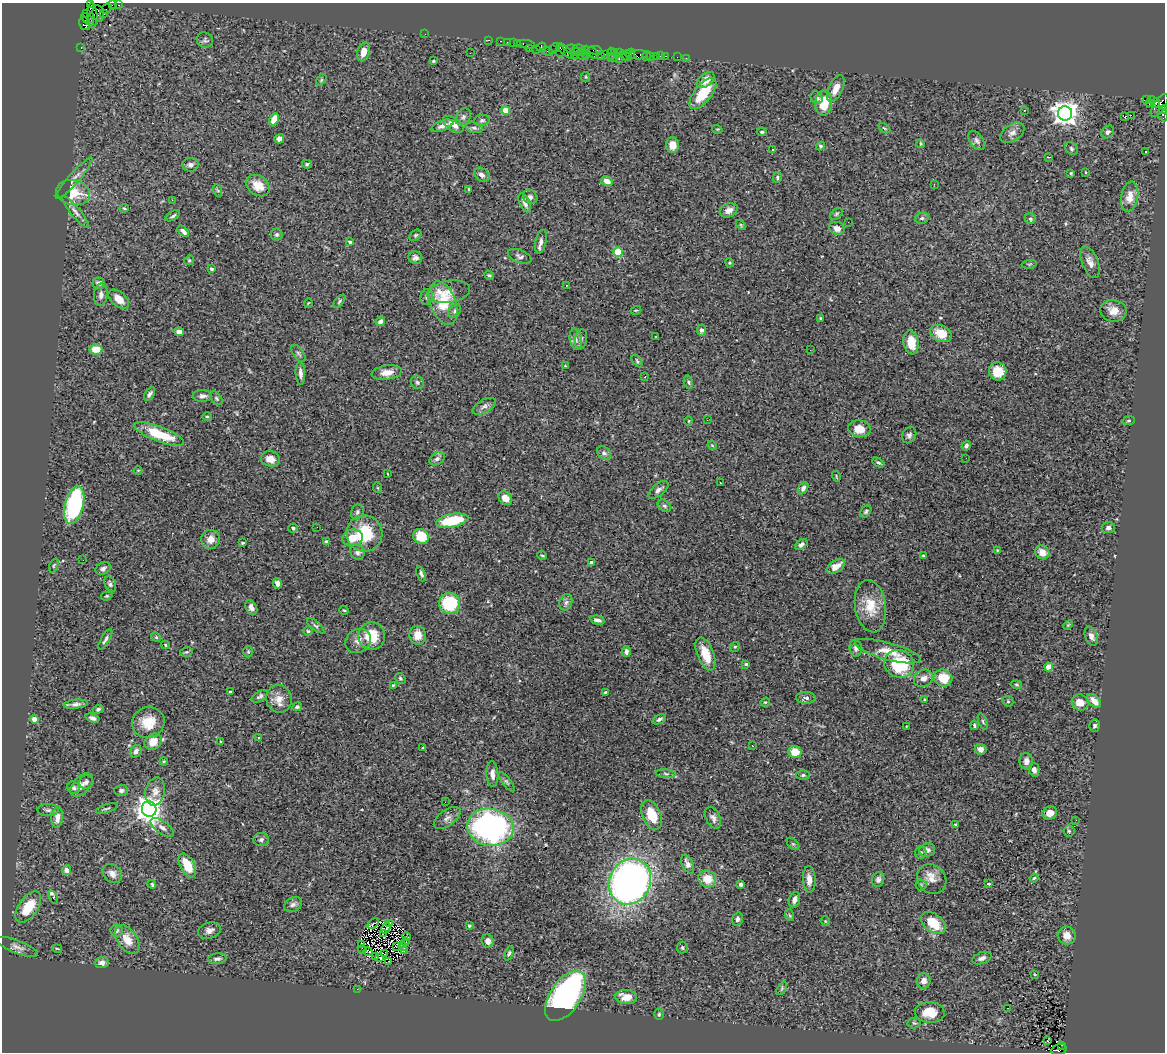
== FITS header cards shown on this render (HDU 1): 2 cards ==
NAXIS1  =                 1163
NAXIS2  =                 1050

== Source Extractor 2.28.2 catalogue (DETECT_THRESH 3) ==
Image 1163 x 1050 px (HDU 1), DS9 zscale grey, 1 PNG px = 1 image px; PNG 1167 x 1054 px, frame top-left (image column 1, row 1050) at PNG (2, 3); each listed source drawn as its Kron ellipse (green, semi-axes under 4 px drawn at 4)
Background 2.81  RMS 0.068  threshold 0.204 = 3 sigma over >= 5 px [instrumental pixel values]
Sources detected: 382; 4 with non-positive FLUX_AUTO (blend fragments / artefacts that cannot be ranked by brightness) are neither listed nor drawn; the other 378 listed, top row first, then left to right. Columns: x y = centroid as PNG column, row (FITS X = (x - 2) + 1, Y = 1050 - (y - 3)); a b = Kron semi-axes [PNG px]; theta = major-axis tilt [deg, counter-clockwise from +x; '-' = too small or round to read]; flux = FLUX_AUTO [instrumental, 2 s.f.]
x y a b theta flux
90 4 3 2 - 76
113 5 4 2 - 170
119 5 3 2 - 95
107 8 5 2 - 170
98 13 8 5 -80 1000
104 13 3 3 - 290
87 14 3 2 - 120
92 16 12 5 -89 1500
88 19 7 3 -46 610
84 23 7 5 -74 450
425 34 2 2 - 22
205 40 8 7 - 14
489 40 3 2 - 120
501 41 3 2 - 190
507 42 2 2 - 68
513 43 2 2 - 150
517 43 3 2 - 170
526 44 9 3 -9 450
81 47 3 2 - 110
541 47 5 4 - 750
556 47 5 3 - 100
529 49 3 2 - 150
572 49 6 4 -7 1000
579 49 7 3 -9 570
536 50 3 3 - 360
552 50 3 3 - 120
595 50 7 3 -11 490
547 51 6 2 -35 310
560 51 6 4 89 880
565 51 10 4 -43 850
363 52 9 6 74 45
577 52 3 3 - 190
582 52 3 3 - 520
586 52 7 3 85 440
614 52 3 2 - 160
619 52 4 3 - 280
470 53 2 2 - 4.9
593 53 6 3 -61 530
628 53 3 3 - 220
605 54 2 2 - 170
611 54 6 2 -87 220
631 54 5 3 - 300
574 55 2 2 - 110
582 55 5 3 - 910
601 55 2 2 - 91
638 55 9 4 3 630
625 56 6 2 -32 610
646 56 5 2 - 80
656 56 3 2 - 140
660 56 2 2 - 41
666 56 3 2 - 170
650 57 2 2 - 44
677 57 2 2 - 30
613 58 5 2 - 140
686 58 2 2 - 28
619 59 3 2 - 410
433 61 3 2 - 5.1
586 77 5 4 - 5.4
321 80 7 3 54 5.6
706 80 10 6 36 48
836 89 14 7 65 50
703 93 19 8 52 140
817 98 7 5 -52 13
1147 99 3 2 - 1500
1151 100 4 3 - 81
824 103 12 8 86 130
1156 103 5 3 - 1100
1149 104 2 2 - 45
1160 106 13 5 56 1700
1163 109 4 3 - 760
506 110 4 4 - 84
1024 110 3 2 - 2.9
1065 113 7 7 - 3900
1131 115 2 2 - 2000
1163 115 7 4 -66 400
463 117 9 7 51 14
1124 117 3 2 - 25
274 119 6 4 64 86
482 120 8 5 7 10
453 124 11 6 -36 37
442 126 11 5 22 23
474 128 9 5 -13 13
884 128 7 3 -35 5.3
717 129 5 3 - 4.1
762 132 5 3 - 7.2
1108 132 7 5 44 13
1012 133 13 8 35 26
279 139 5 4 - 16
977 140 11 6 -54 16
920 144 4 4 - 6.9
672 145 8 6 -88 42
820 146 4 4 - 7.2
773 149 3 3 - 13
1071 149 7 5 -48 9.1
1146 152 3 2 - 5.6
1049 157 4 2 - 9.8
307 164 5 4 - 5.5
190 165 8 7 - 15
1085 172 3 3 - 8.9
1071 173 4 4 - 5.2
482 175 8 6 -36 24
777 177 5 4 - 8.4
74 178 27 5 49 25
607 181 6 4 -35 39
934 184 3 2 - 8.9
258 185 13 9 -35 60
469 189 4 3 - 5.6
217 190 6 4 -70 5.4
73 193 17 12 -13 110
1130 196 15 8 79 52
530 197 8 6 -44 14
172 200 2 2 - 95
525 203 10 5 -64 19
124 208 4 4 - 5
729 210 9 6 23 27
75 212 20 5 -50 24
836 214 7 4 37 8.2
173 216 8 3 32 8.1
922 218 7 5 14 8
1030 219 5 5 - 8.2
848 222 2 2 - 8.4
741 225 6 3 -46 5.1
837 228 8 6 -23 29
183 231 7 3 -42 16
277 234 6 6 - 9.3
415 235 7 4 40 6.7
350 242 4 3 - 12
541 242 12 5 79 19
618 252 5 5 - 130
520 256 12 6 -21 15
415 258 7 6 - 15
189 260 5 4 - 5.7
1090 262 17 8 -68 33
729 263 4 4 - 5
1029 264 7 3 6 4.5
211 269 4 4 - 10
489 275 5 4 - 5.7
98 283 6 5 - 18
566 285 3 2 - 7.9
448 292 22 11 10 49
101 295 11 7 84 20
427 297 8 6 74 12
119 299 12 7 -41 52
339 301 8 4 50 7.8
308 303 5 3 - 2.9
443 303 22 12 -70 160
636 310 5 3 - 4.7
455 311 7 5 44 10
1113 311 13 11 -7 48
820 318 3 3 - 8.4
380 321 5 4 - 16
702 330 5 4 - 17
179 332 4 4 - 51
941 333 11 8 -27 86
655 336 3 2 - 3.4
576 339 11 6 -79 22
581 339 10 6 81 14
911 342 12 7 -82 86
96 349 6 5 - 74
810 350 3 2 - 8.1
298 353 10 5 -54 11
637 361 7 3 -55 6
565 366 4 3 - 3.5
998 371 9 8 - 91
300 373 11 5 -87 21
387 373 15 7 7 44
645 377 3 2 - 9.7
417 382 7 6 - 9.8
688 382 7 4 -76 8.1
150 394 7 4 56 14
202 396 10 5 -2 16
216 398 8 5 -50 7.7
484 406 13 6 30 19
207 417 5 3 - 5
707 420 2 2 - 12
689 421 5 3 - 4
1129 421 6 3 9 5
859 429 11 8 -10 80
159 434 26 7 -21 160
909 435 8 6 59 13
712 445 5 4 - 4.3
966 446 5 3 - 12
604 453 8 6 -43 12
966 458 2 2 - 11
270 459 9 7 -16 41
437 459 8 6 29 13
878 463 6 4 -29 8.5
138 471 4 3 - 3.9
388 474 3 2 - 3
836 476 5 3 - 4.4
720 482 2 2 - 3
378 488 5 3 - 3.9
803 488 6 4 59 18
658 490 12 5 39 17
505 498 7 6 - 43
74 505 19 9 76 590
664 506 7 5 -38 10
357 512 7 6 - 11
866 512 7 4 51 8.4
452 521 16 6 10 200
317 527 2 2 - 32
293 528 5 4 - 7.7
1108 528 6 5 - 14
364 533 18 18 - 200
421 536 8 7 - 110
353 538 10 8 17 55
210 539 9 9 - 39
326 542 4 3 - 10
242 543 3 3 - 6.1
801 545 7 4 37 16
997 550 3 2 - 3.4
357 552 8 7 - 18
1042 552 7 6 - 46
542 555 5 3 - 5
923 556 4 3 - 5.3
83 560 2 2 - 7.9
591 563 4 4 - 25
54 566 7 3 69 5.7
836 567 10 5 33 46
103 569 8 5 26 14
421 574 8 4 -68 11
277 583 5 4 - 23
110 584 8 5 -67 11
107 596 6 4 18 5.8
566 602 8 6 71 14
450 603 10 10 - 290
870 606 26 15 -81 110
251 608 8 5 -63 22
344 610 4 4 - 4.5
597 620 7 4 -14 16
1068 625 6 3 44 4.6
316 626 10 3 -39 9.1
308 631 5 4 - 6.5
418 635 9 8 - 51
372 636 14 13 - 120
1091 636 10 6 -71 22
156 637 5 4 - 5.6
105 639 11 4 60 14
358 641 13 11 37 33
165 645 4 3 - 4.4
735 647 5 4 - 6.5
856 648 8 6 -83 16
888 651 34 8 -16 62
186 652 6 4 11 7.3
248 652 6 5 - 6
626 652 6 4 87 14
705 654 17 8 -69 90
746 664 4 3 - 6
899 664 15 13 -24 260
1049 667 4 4 - 93
400 678 6 4 -57 7.4
923 678 10 8 31 27
943 678 9 8 - 95
393 685 3 2 - 4.5
1017 685 5 3 - 5.5
230 692 3 3 - 5.9
605 692 4 3 - 4.9
260 696 9 5 31 11
806 698 10 6 -1 18
279 699 14 13 - 48
924 699 4 2 - 3.7
1008 701 6 5 - 6.7
1094 701 8 5 -45 52
765 702 5 4 - 5.4
1080 702 9 7 -39 52
76 704 12 4 6 17
297 707 5 4 - 7.7
98 709 5 4 - 8.9
93 718 7 4 -18 14
35 719 4 4 - 56
659 719 7 4 23 11
983 721 8 4 -69 7.6
148 722 16 15 - 96
974 725 5 3 - 7.1
906 726 2 2 - 2.2
1095 726 6 5 - 9.8
258 737 3 2 - 4
153 742 9 7 40 61
221 742 3 2 - 3.3
752 746 3 2 - 8.1
423 747 3 2 - 3.1
981 749 6 5 - 22
136 751 7 5 56 17
795 752 6 6 - 80
164 761 4 3 - 4.3
1026 761 8 7 - 22
1034 770 7 5 -76 19
492 774 13 6 -86 30
666 774 10 4 -6 11
803 775 7 5 1 8.5
86 782 7 6 - 14
506 782 12 4 -52 11
82 785 14 8 47 31
74 788 7 5 -42 12
121 790 7 6 - 11
155 791 14 9 77 34
445 802 2 2 - 17
107 808 11 3 18 6.5
149 809 8 7 - 4200
48 810 10 6 -1 14
1050 813 7 6 - 36
652 815 16 9 -68 110
57 818 10 6 86 35
447 818 15 8 36 26
713 818 11 7 -64 20
1076 820 2 2 - 14
955 825 4 3 - 6
162 827 13 6 -35 18
490 827 23 18 -8 1200
1069 831 5 5 - 8.1
261 840 8 6 7 13
793 844 7 4 -44 9.1
927 850 8 6 21 19
921 853 6 5 - 8.9
688 864 10 5 -65 22
187 865 13 7 -62 95
67 870 5 4 - 40
112 874 11 8 -44 28
1034 878 4 4 - 6.5
707 879 9 8 - 74
809 879 13 6 -87 33
878 879 7 6 - 14
932 879 16 13 -48 52
630 882 23 20 61 2200
152 884 4 3 - 18
741 884 3 3 - 15
988 884 3 3 - 9.3
921 885 5 5 - 6.7
53 897 7 3 -68 46
794 900 8 5 70 20
293 905 9 7 25 15
28 907 18 9 56 120
789 915 6 3 -70 5.8
738 919 7 5 74 13
825 921 5 3 - 3.6
373 923 6 2 35 2.1
933 923 14 9 -39 120
390 924 4 2 - 0.057
469 926 3 3 - 5.8
386 928 6 2 57 3.7
209 930 12 8 16 24
116 931 6 6 - 13
384 934 3 2 - 3.1
1067 935 9 8 - 42
406 937 4 2 - 2.2
127 940 16 9 -55 66
488 941 7 6 - 21
405 942 4 3 - 1.6
362 945 3 2 - 6.6
17 947 22 6 -21 28
396 947 2 2 - 2.3
403 947 4 3 - 7.6
682 947 6 5 - 7.4
57 949 5 2 - 3.9
362 949 4 2 - 8.2
368 951 4 2 - 2.7
404 951 4 2 - 4.9
509 953 7 4 68 8.4
384 954 3 2 - 3.8
375 956 3 2 - 4.3
380 958 2 2 - 2.8
982 958 10 5 20 18
217 959 9 5 5 13
389 961 2 2 - 7.1
102 962 7 6 - 23
1035 975 4 2 - 3
924 981 8 7 - 27
782 988 7 4 60 7
357 989 2 2 - 36
565 996 28 15 56 1200
626 997 11 7 -5 58
1008 1008 3 2 - 5.7
930 1012 15 10 -4 100
659 1014 5 4 - 6.2
914 1023 6 5 - 8.8
1048 1041 3 2 - 8.9
1062 1045 3 2 - 420
1059 1050 8 5 15 1400
At the frame edge (FLAGS 8, measured only in part): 3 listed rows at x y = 90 4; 1163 109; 1059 1050
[4 non-positive-flux detections neither listed nor drawn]